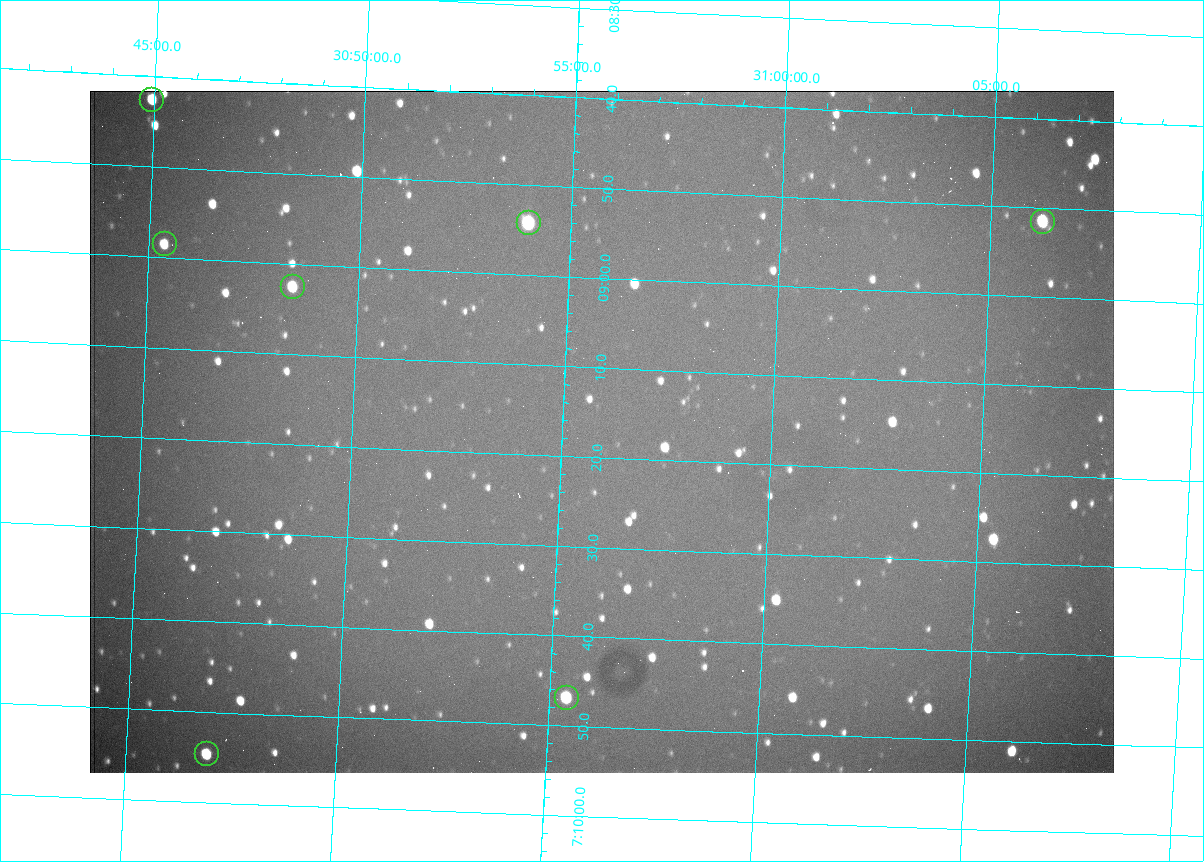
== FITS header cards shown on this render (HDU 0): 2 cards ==
NAXIS1  =                 1024 /fastest changing axis
NAXIS2  =                  682 /next to fastest changing axis

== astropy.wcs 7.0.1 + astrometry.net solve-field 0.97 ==
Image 1024 x 682 px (HDU 0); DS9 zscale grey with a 90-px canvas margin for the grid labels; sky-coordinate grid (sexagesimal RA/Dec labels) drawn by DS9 from the SOLVED WCS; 7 Tycho-2 reference stars matched to detected sources circled (green)
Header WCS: RA---TAN/DEC--TAN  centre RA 07:09:17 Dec +30:56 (107.32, +30.93 deg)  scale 1.44 arcsec/px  FOV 24.5' x 16.3'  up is -93 deg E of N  parity flipped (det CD > 0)
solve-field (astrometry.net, Tycho-2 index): VERIFIED the header's WCS against the Tycho-2 star catalogue (7 matches, 0 conflicts) and refined it, rather than solving blind
Solved WCS: RA---TAN-SIP/DEC--TAN-SIP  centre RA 07:09:17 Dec +30:56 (107.32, +30.93 deg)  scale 1.43 arcsec/px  FOV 24.4' x 16.3'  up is -93 deg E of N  parity flipped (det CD > 0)
The solver's refit moves the header's centre by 2.1 arcsec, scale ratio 0.9953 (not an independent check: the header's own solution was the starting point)
Tycho-2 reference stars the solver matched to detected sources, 7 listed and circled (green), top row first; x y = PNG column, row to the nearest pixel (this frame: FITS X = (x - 90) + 1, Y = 682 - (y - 91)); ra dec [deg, ICRS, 3 dp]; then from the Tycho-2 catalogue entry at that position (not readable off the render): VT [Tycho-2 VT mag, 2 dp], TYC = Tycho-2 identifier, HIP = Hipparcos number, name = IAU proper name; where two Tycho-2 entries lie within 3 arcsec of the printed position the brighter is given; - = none
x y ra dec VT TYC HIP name
152 100 107.177 +30.749 11.91 2438-477-1 - -
1043 222 107.215 +31.104 11.64 2438-821-1 - -
529 223 107.226 +30.900 10.76 2438-883-1 - -
165 244 107.244 +30.756 12.13 2438-718-1 - -
293 287 107.261 +30.807 12.26 2438-856-1 - -
567 698 107.445 +30.924 11.38 2438-1056-1 - -
207 754 107.478 +30.782 11.68 2438-545-1 - -